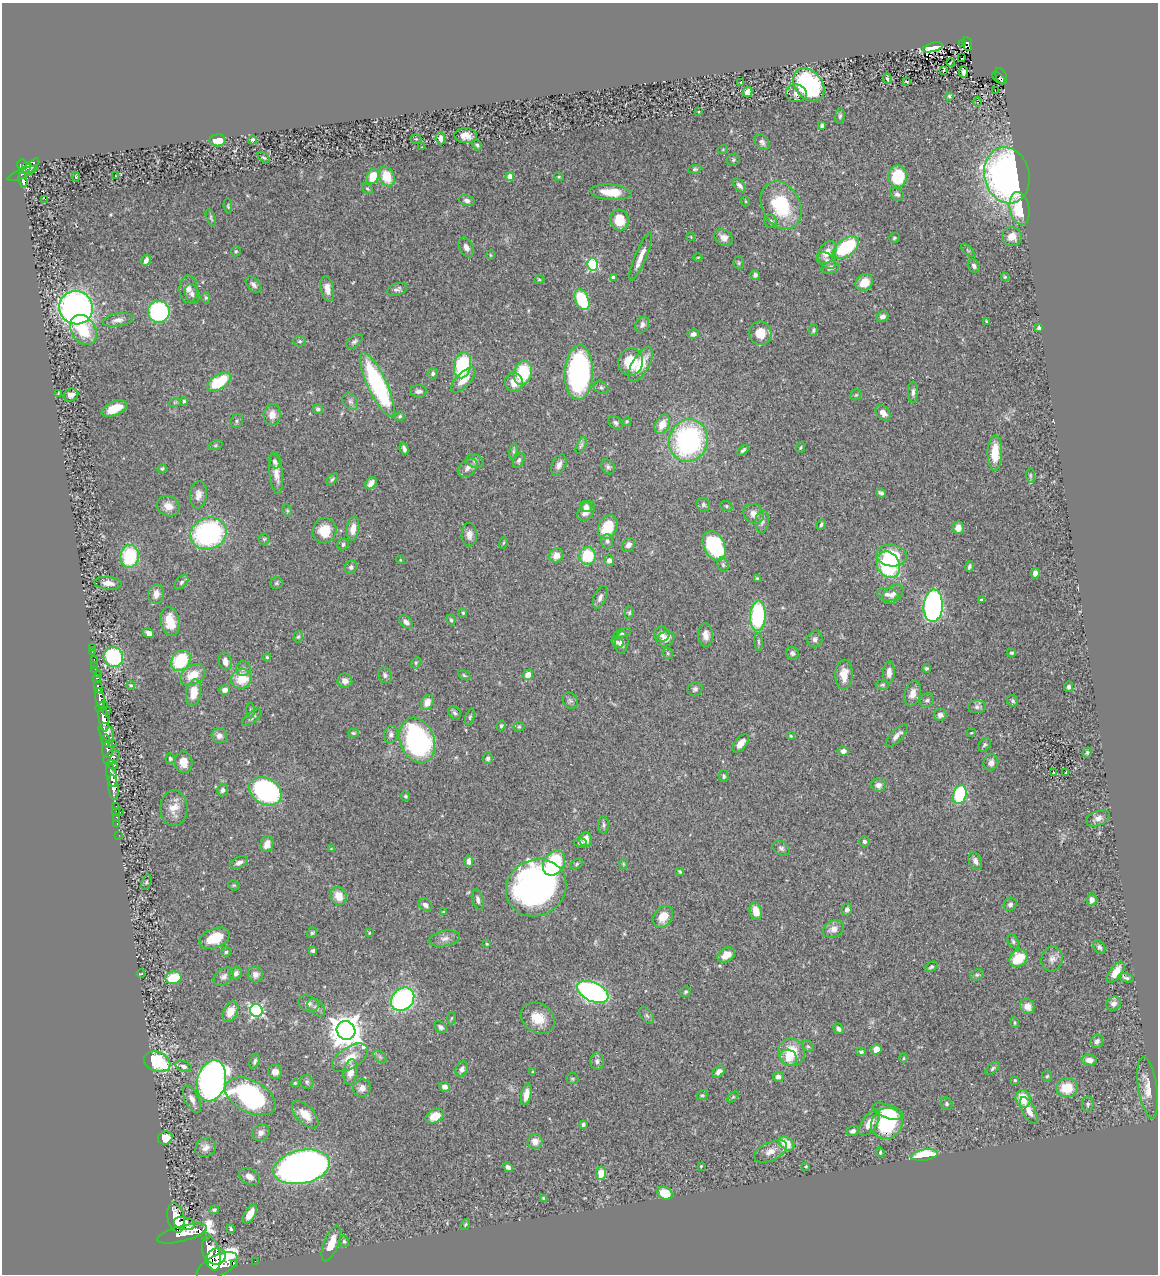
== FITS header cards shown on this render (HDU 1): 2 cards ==
NAXIS1  =                 1156
NAXIS2  =                 1272

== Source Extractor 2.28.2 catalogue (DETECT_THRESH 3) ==
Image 1156 x 1272 px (HDU 1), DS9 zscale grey, 1 PNG px = 1 image px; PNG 1160 x 1276 px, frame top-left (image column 1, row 1272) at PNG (2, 3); each listed source drawn as its Kron ellipse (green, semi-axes under 4 px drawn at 4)
Background 0.754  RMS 0.03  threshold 0.091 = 3 sigma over >= 5 px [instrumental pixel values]
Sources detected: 439; all 439 listed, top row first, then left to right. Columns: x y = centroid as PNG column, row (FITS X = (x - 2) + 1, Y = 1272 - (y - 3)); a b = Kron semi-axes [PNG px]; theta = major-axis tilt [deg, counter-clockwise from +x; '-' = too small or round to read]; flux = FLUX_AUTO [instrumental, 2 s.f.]
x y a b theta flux
962 43 2 2 - 8.3
967 44 7 4 -81 130
933 47 10 4 16 42
962 58 3 2 - 6.1
951 62 4 2 - 0.73
943 71 4 3 - 22
963 72 6 3 -89 8.1
1001 76 8 5 -64 120
999 78 8 2 -39 48
887 79 5 3 - 3.6
906 81 3 2 - 1.5
740 82 3 2 - 2.2
809 85 18 13 -50 310
995 90 2 2 - 2.9
748 92 5 4 - 17
796 93 10 9 - 14
949 96 4 3 - 3
978 102 5 3 - 2.7
699 112 3 2 - 1.5
840 116 8 5 82 5
822 126 4 3 - 4.2
466 136 11 7 -4 18
440 138 6 4 -87 11
416 139 5 5 - 1.9
218 140 8 6 1 28
252 140 4 3 - 3.5
762 142 9 6 -53 7
477 145 5 4 - 3.5
421 147 3 2 - 1.1
723 149 5 3 - 1.7
264 157 7 4 -39 2.7
733 160 6 6 - 4
22 165 5 5 - 480
31 166 10 4 43 410
26 167 5 4 - 230
695 169 6 4 10 3.5
23 173 16 4 23 260
1007 175 28 22 -77 830
115 176 3 2 - 1.3
387 176 10 7 -68 56
898 176 11 9 89 81
76 177 5 3 - 1.7
373 177 7 6 - 58
510 177 4 4 - 37
559 177 5 3 - 1.8
23 180 7 4 -82 230
740 185 8 5 -48 8.3
367 189 6 4 -41 3.1
611 192 20 7 -5 36
897 194 7 5 -36 5.3
45 199 2 2 - 21
467 201 8 5 -15 6.5
745 201 5 3 - 1.7
781 205 25 19 -63 130
228 206 7 4 -83 2.8
1020 208 17 9 -79 73
211 218 9 3 -67 2.9
619 220 10 9 - 48
771 221 6 6 - 5.3
691 237 4 3 - 1.8
1012 237 10 9 - 21
724 238 10 7 -36 14
894 238 5 5 - 3.4
466 247 10 6 -62 10
846 247 15 8 36 160
968 250 8 3 -45 2.3
236 251 5 4 - 3.5
827 253 13 8 56 21
490 255 5 3 - 2
641 256 26 5 67 22
698 257 4 3 - 1.6
146 260 6 4 62 7.2
827 261 10 6 -37 8.9
739 263 6 5 - 3.2
592 264 6 5 - 200
974 266 7 5 -58 6.3
830 268 9 6 16 11
755 275 5 4 - 4.6
613 277 4 3 - 7.1
1005 277 4 4 - 2.7
539 280 5 3 - 2.1
864 282 9 8 - 30
254 285 10 6 -48 7.6
188 289 14 9 90 13
327 289 13 6 -79 17
397 289 10 6 18 6.3
192 294 10 7 -73 8.1
206 298 5 4 - 3.1
582 300 11 6 -66 120
76 308 17 16 - 1000
159 312 11 11 - 270
882 317 6 5 - 7.2
118 320 15 6 9 11
987 322 4 3 - 3.3
642 325 8 6 60 7.3
1039 328 4 3 - 4.1
83 330 16 12 -57 70
813 330 6 4 75 3.8
760 333 12 11 - 33
693 334 6 4 12 8.6
300 341 6 5 - 3.6
354 341 9 5 40 5.3
631 362 13 12 - 58
641 364 19 8 59 42
463 365 13 8 78 140
579 372 27 14 88 430
433 373 6 5 - 4.5
523 373 12 9 73 100
463 380 16 7 45 25
219 382 13 7 34 94
514 382 9 9 - 24
377 385 35 9 -65 300
601 388 8 5 -26 4.7
419 391 8 6 -1 6.8
913 392 11 5 88 7.6
58 393 3 2 - 1.3
71 395 7 6 - 12
856 395 6 5 - 3.2
184 401 4 4 - 4.3
175 402 6 4 18 2.6
350 402 9 6 -50 7.2
114 409 13 7 23 34
318 409 5 5 - 4.4
883 413 9 6 -48 12
272 415 11 8 85 17
400 416 5 4 - 3.7
237 421 7 6 - 4.4
627 421 4 4 - 2.4
616 423 8 6 -40 5.3
662 424 10 7 64 28
688 440 21 19 71 380
215 445 7 4 20 3
581 445 9 4 64 4.1
801 447 5 2 - 2
404 449 6 3 -70 5.8
743 450 6 3 40 4.3
513 451 8 4 82 3.8
995 453 18 7 89 47
519 460 8 5 62 5.4
275 461 7 5 -65 5.8
475 461 9 6 -20 6.4
559 465 11 6 66 10
608 467 8 6 -59 5.8
468 468 11 7 41 11
162 469 4 4 - 3.2
276 473 21 6 -84 18
1030 475 7 4 -85 3.2
332 479 7 4 52 3.5
371 483 7 5 53 12
881 493 5 3 - 5
198 495 13 8 83 15
703 505 7 6 - 5.4
168 506 12 10 -25 19
586 506 6 5 - 7.4
726 506 6 5 - 3.1
287 510 6 4 -78 3.2
586 511 11 7 56 16
754 514 10 9 - 16
762 522 11 7 84 8.7
821 525 5 4 - 3.8
608 527 12 9 65 60
958 528 6 5 - 13
353 529 12 6 82 19
324 531 13 12 - 46
208 533 18 15 18 350
469 535 11 8 -89 11
264 539 5 5 - 3.2
607 541 7 6 - 5.9
503 543 6 3 70 2.2
343 545 6 5 - 4.6
628 545 7 6 - 9.5
714 546 16 10 -63 200
556 555 7 6 - 19
130 556 11 9 84 130
587 556 9 8 - 77
891 556 15 11 -9 74
400 560 4 4 - 1.9
609 560 5 5 - 10
723 565 7 5 -73 4.7
888 565 14 11 -60 200
351 567 7 6 - 5
969 567 5 3 - 3.9
1035 573 5 4 - 9
757 578 4 3 - 2.7
181 582 8 5 46 4.7
108 583 14 6 -5 14
277 583 6 6 - 3.5
156 594 10 7 81 14
888 594 11 6 -8 9.6
893 594 12 8 41 13
600 597 12 6 68 9.2
982 600 3 2 - 2.4
933 606 16 9 86 630
463 613 4 4 - 2.6
629 613 6 4 -89 2.9
758 616 15 8 86 210
451 620 5 3 - 3.2
170 622 15 9 -79 38
406 622 8 5 -45 8.4
149 633 6 4 -35 8.8
622 633 9 4 19 4.2
662 634 8 7 - 9.2
706 635 11 7 -87 14
298 637 6 4 71 3.1
666 639 9 7 23 18
815 639 8 7 - 7.2
618 642 6 4 -29 4.8
622 642 11 7 86 12
759 642 9 3 -85 3.7
92 648 3 2 - 8.1
92 652 3 2 - 3.6
668 653 6 5 - 2.7
792 653 7 6 - 6.3
1012 653 4 4 - 3.3
113 657 10 9 - 210
267 657 4 4 - 2.5
94 659 2 2 - 10
181 661 11 9 54 120
225 662 9 6 -77 14
416 663 6 4 62 2.9
94 665 2 2 - 5.5
926 668 4 4 - 3.1
243 669 7 7 - 6.9
95 670 3 2 - 22
889 672 11 6 88 16
98 674 2 2 - 7
193 675 13 9 29 40
385 675 8 6 -68 5.8
464 675 6 4 -30 2.8
528 675 5 5 - 19
844 675 15 8 88 26
96 678 3 3 - 110
241 679 10 10 - 57
345 681 7 7 - 14
882 685 7 5 0 3.1
131 686 4 4 - 3.5
98 687 6 3 -77 190
1069 687 5 4 - 5.8
695 689 7 7 - 5.4
225 690 5 5 - 9.4
194 693 13 7 81 37
913 694 13 8 76 17
100 698 10 4 -78 1100
927 700 7 6 - 5.1
570 701 8 7 - 5.7
1013 701 6 5 - 3.9
427 702 8 6 64 18
101 706 7 4 33 450
977 707 9 6 -1 6.9
107 710 4 3 - 150
250 710 8 4 -88 2.8
455 713 7 5 -45 4.5
940 715 6 6 - 7.3
470 717 8 4 72 3.7
252 718 12 5 38 6.6
104 719 13 5 -81 2000
501 726 5 4 - 2.9
519 727 5 5 - 2.6
106 732 10 6 -58 880
353 733 6 4 -3 2.9
971 733 5 3 - 1.7
391 734 9 7 76 7
219 736 8 7 - 10
791 736 4 4 - 2.2
897 736 15 5 46 11
106 740 6 3 -82 270
417 740 23 17 -69 400
113 743 3 2 - 100
741 743 10 6 51 19
985 745 7 5 50 4.2
108 749 8 6 83 580
843 751 5 4 - 8.8
1087 752 5 4 - 3.1
111 758 9 6 33 490
488 758 6 5 - 5.4
170 759 5 4 - 3
184 762 11 9 -86 21
991 763 8 7 - 11
112 765 6 3 -30 240
1053 772 3 2 - 1.4
1066 773 3 2 - 1.7
111 775 12 5 -78 1200
724 776 6 4 -81 3.3
878 785 7 6 - 9.2
113 787 12 5 -83 1300
222 790 6 5 - 5.8
265 791 17 12 -32 320
960 795 10 6 76 150
405 796 5 4 - 2.9
115 806 3 2 - 23
174 808 18 13 90 27
116 811 3 2 - 11
120 812 3 2 - 60
116 817 2 2 - 11
1098 818 12 7 22 13
117 823 3 2 - 21
603 825 8 5 86 4.7
119 835 2 2 - 10
586 839 7 6 - 18
864 841 5 5 - 5.2
580 843 6 5 - 4.9
267 844 8 6 71 19
781 848 9 6 -33 6.4
331 849 3 3 - 1.7
469 861 6 4 -79 11
975 861 9 6 -67 9
239 863 9 5 25 8.1
554 863 13 10 57 120
577 864 6 4 29 3.3
623 864 6 4 -89 2.5
680 872 4 3 - 2.6
146 882 8 5 70 4
234 885 6 5 - 2.4
536 888 31 28 30 830
339 896 9 7 -65 28
478 900 10 5 -74 7.9
1092 900 6 5 - 9.4
1010 904 7 6 - 6.4
425 905 7 5 -37 8
847 909 6 5 - 8.2
756 911 9 6 -78 21
443 912 4 3 - 1.7
663 917 12 9 52 28
833 929 11 8 23 16
312 933 5 5 - 3.7
369 933 3 2 - 1.4
214 938 16 9 22 50
444 939 16 8 10 12
1013 941 7 5 -61 4.7
487 944 3 3 - 2.5
1099 947 7 5 -61 4.8
313 951 4 4 - 3.4
226 952 5 4 - 3.1
726 955 9 6 31 25
1018 958 10 8 38 62
1052 959 12 10 77 12
931 967 7 4 28 3.7
1116 972 12 6 53 27
236 973 6 5 - 7.9
141 974 4 2 - 1.4
255 974 8 7 - 12
977 975 7 5 20 4
224 977 11 8 36 9.4
173 978 8 6 12 73
1126 978 8 4 -15 4.3
593 992 17 9 -25 590
686 992 5 5 - 3.8
403 999 13 10 46 340
308 1003 10 7 -23 9.7
1113 1004 8 6 32 9.1
1027 1006 7 7 - 19
316 1007 10 7 -48 7.9
256 1010 6 6 - 390
230 1012 11 7 63 25
647 1015 9 5 -52 5.7
452 1018 6 4 86 2.6
538 1018 18 14 -35 39
1015 1023 5 3 - 2.2
441 1027 7 5 -39 6.8
838 1029 6 4 -52 6
346 1030 10 9 - 3500
1097 1041 7 6 - 6.5
808 1046 6 5 - 3.9
876 1049 5 5 - 16
792 1052 14 13 - 56
861 1052 5 4 - 3.5
380 1057 8 4 -46 4.6
350 1058 20 10 34 35
788 1058 9 8 - 24
904 1058 5 3 - 2
1089 1060 7 5 -8 12
255 1061 7 4 69 4.4
597 1061 8 6 -90 7.6
157 1062 13 9 -21 150
183 1066 8 5 -16 7.6
993 1068 8 4 40 3.8
462 1069 8 6 61 9.2
275 1072 7 7 - 12
351 1072 13 6 80 20
533 1072 4 3 - 2.8
719 1072 7 5 44 12
1047 1076 5 5 - 2.9
778 1077 5 5 - 9.2
572 1079 6 5 - 3.3
1015 1080 4 4 - 2.4
212 1081 21 14 77 1100
307 1082 7 6 - 4.3
295 1083 4 3 - 2.2
444 1087 5 5 - 9.7
362 1088 9 8 - 12
1067 1088 11 9 5 50
1148 1088 31 9 -81 29
526 1094 11 5 79 19
702 1095 5 4 - 2.9
250 1096 27 16 -27 310
733 1097 6 4 45 2.6
192 1099 15 7 -63 13
1023 1099 9 7 -69 44
947 1104 6 5 - 4.5
1088 1104 8 6 89 4.9
1029 1110 14 6 -62 20
888 1112 16 6 -19 42
305 1115 17 8 -46 29
435 1116 10 6 26 36
870 1123 15 7 56 25
887 1123 16 15 - 140
583 1124 4 3 - 4
853 1131 6 5 - 7
261 1133 9 8 - 9.6
165 1138 7 6 - 31
535 1141 7 7 - 16
787 1143 8 6 -38 42
206 1148 10 9 - 13
770 1151 18 9 26 18
880 1152 5 3 - 2.5
924 1155 14 5 9 93
701 1166 3 2 - 1.7
806 1166 3 3 - 1.9
302 1167 29 16 13 1000
508 1167 5 4 - 7.1
601 1173 6 5 - 33
249 1177 11 7 -29 14
665 1193 8 6 -25 46
544 1199 4 4 - 5.1
214 1210 5 4 - 3.8
250 1214 10 5 58 24
176 1218 15 8 -76 4000
184 1224 10 6 -12 1900
465 1224 6 4 51 2.8
231 1229 4 3 - 3.6
182 1234 26 7 15 3500
205 1236 3 3 - 98
344 1241 6 4 -70 4.2
331 1244 19 7 69 34
211 1253 17 8 -76 3600
216 1256 9 8 - 1800
255 1261 2 2 - 6
234 1264 4 2 - 55
217 1266 22 10 26 3300